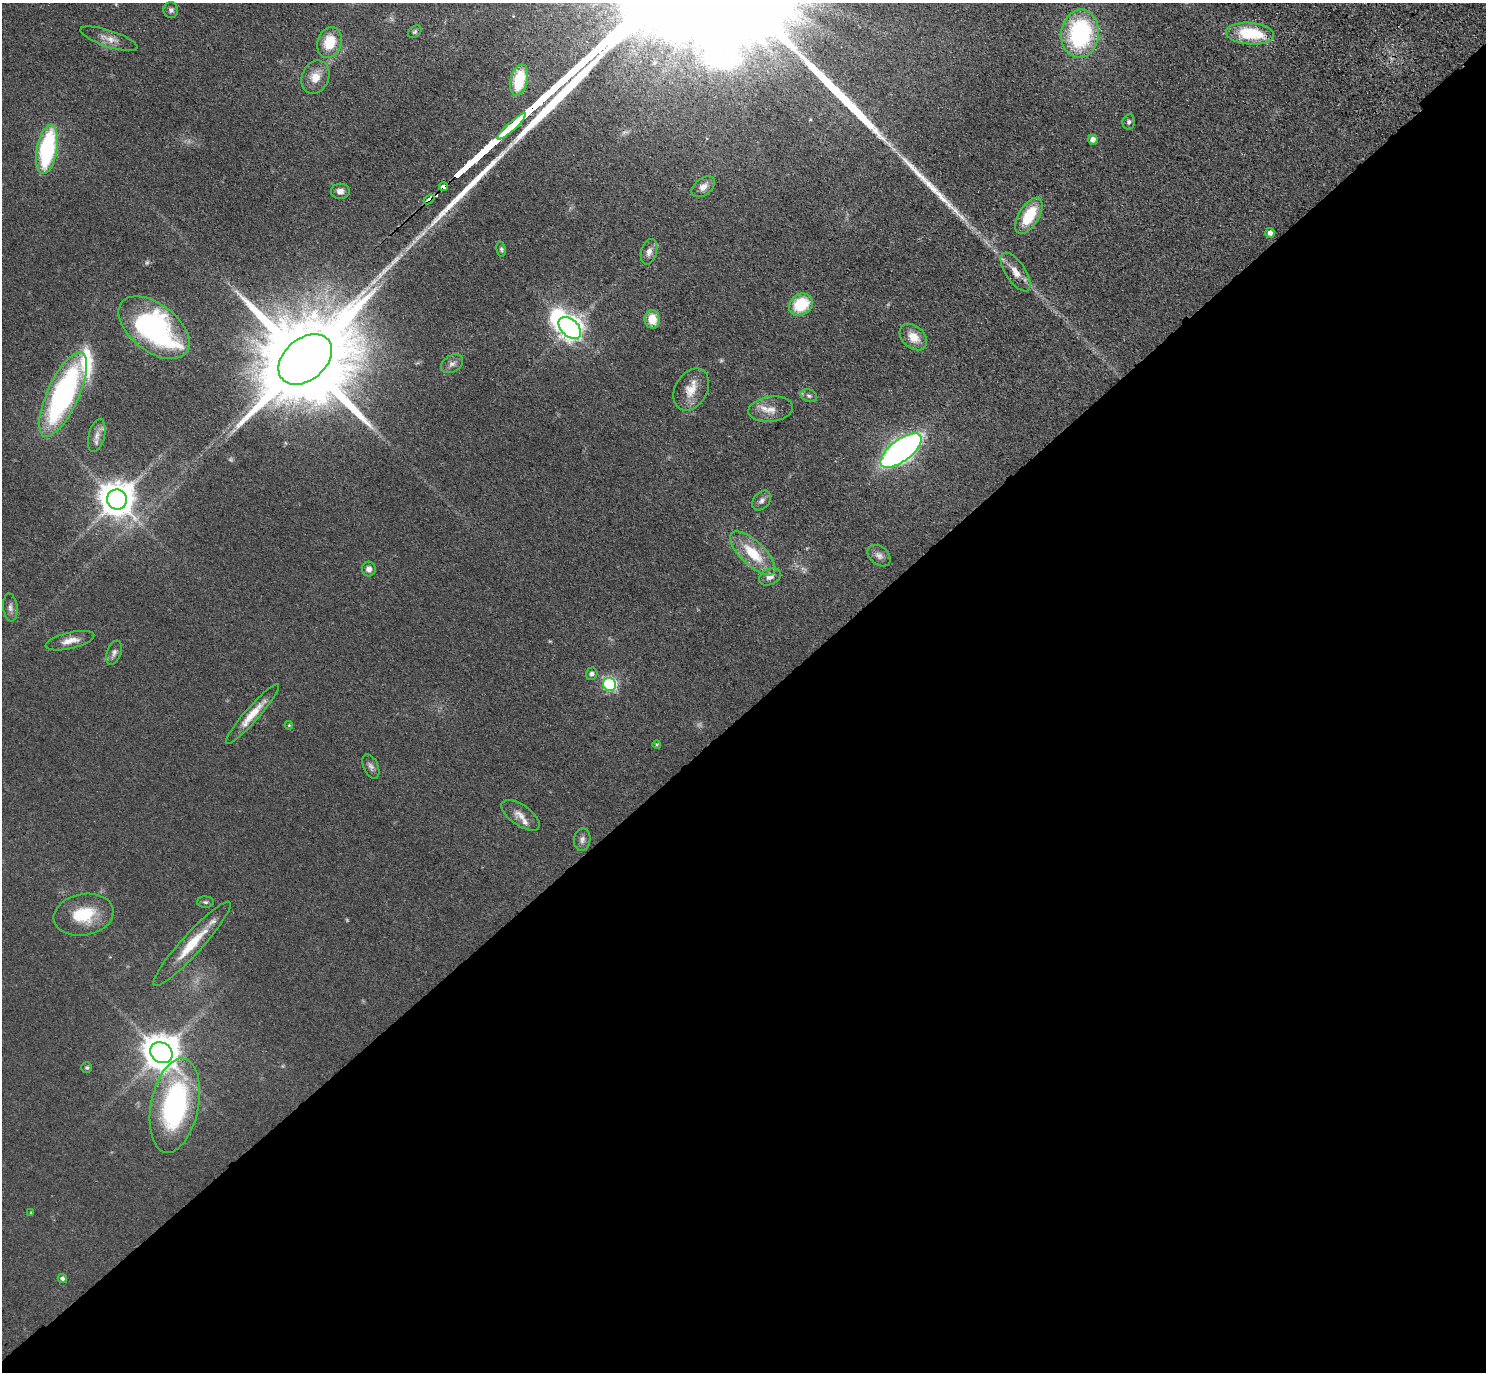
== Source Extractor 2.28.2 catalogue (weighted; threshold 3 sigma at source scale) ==
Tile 15 of 4 x 4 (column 3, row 4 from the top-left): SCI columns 3060-4543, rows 389-1758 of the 6118 x 6118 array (HDU 1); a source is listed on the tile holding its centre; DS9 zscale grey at full resolution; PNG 1488 x 1374 px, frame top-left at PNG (2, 3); each listed source drawn as its Kron ellipse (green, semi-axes under 4 px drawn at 4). Shown black and unused: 48% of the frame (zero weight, under 3 of 4 exposures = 6% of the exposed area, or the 3 px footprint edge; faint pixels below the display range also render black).
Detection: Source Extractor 2.28.2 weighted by HDU 2 'WHT'; one run over the whole footprint, this tile lists its part. Background 0.0402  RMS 0.006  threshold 0.0268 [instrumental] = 3 sigma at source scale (4.5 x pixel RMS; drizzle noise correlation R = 1.50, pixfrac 1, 0.05/0.05 arcsec/px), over >= 5 px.
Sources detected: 71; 4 too faint to see at this stretch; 1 cosmic-ray / hot-pixel residue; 3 long thin detections or spike segments (spike, bleed or trail) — neither listed nor drawn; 4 inside a brighter listed object's ellipse — not listed separately; the other 59 listed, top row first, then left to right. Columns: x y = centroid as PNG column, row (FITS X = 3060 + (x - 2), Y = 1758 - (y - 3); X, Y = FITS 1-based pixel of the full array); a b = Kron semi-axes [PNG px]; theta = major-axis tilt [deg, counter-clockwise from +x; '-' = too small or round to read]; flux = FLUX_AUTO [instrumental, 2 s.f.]
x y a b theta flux
171 10 8 7 - 1.6
415 32 7 5 40 1.2
1080 34 24 19 85 81
1250 34 24 11 -4 33
109 39 30 8 -18 5.8
329 42 16 12 72 16
315 77 17 13 67 9
519 80 16 8 76 29
1129 122 7 6 - 1.4
511 126 19 3 42 4300
1093 140 5 4 - 3.3
47 149 25 10 79 69
444 187 4 3 - 36
703 187 13 8 37 4.1
340 191 9 7 -2 3.3
429 199 6 3 37 90
1029 216 20 10 58 23
1270 233 5 4 - 2.9
501 249 7 4 -80 1.1
649 252 13 7 74 3.6
1016 272 22 10 -56 7
801 305 12 10 34 24
652 319 9 7 -89 10
154 328 41 23 -38 130
570 328 13 8 -43 600
913 337 15 11 -42 9.2
305 359 30 21 40 17000
452 364 12 8 32 3
691 390 22 16 59 10
63 395 46 16 66 140
809 396 8 6 -21 1.6
771 409 22 12 7 8
97 436 17 8 76 4.2
901 451 24 11 37 310
117 500 10 10 - 1300
762 500 11 8 49 2.6
753 553 29 12 -44 21
879 556 13 9 -39 3.2
369 569 7 7 - 3
770 577 11 8 25 3.7
10 608 14 7 -84 2.7
70 641 25 8 13 6.6
114 653 12 7 69 2.6
592 674 6 5 - 2.1
609 684 6 6 - 110
253 714 39 7 49 11
289 725 4 4 - 0.64
657 745 4 3 - 0.66
371 766 13 7 -65 2.5
521 815 22 10 -34 5.8
582 840 11 8 82 2.6
205 902 8 5 -2 1.4
84 915 30 20 10 24
192 944 56 10 48 21
161 1053 12 10 -35 1500
87 1068 5 5 - 0.95
175 1106 48 24 79 110
31 1213 4 3 - 0.55
62 1279 5 4 - 1.3
Overlapping masked pixels (flux is a lower limit): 2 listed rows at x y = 444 187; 429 199